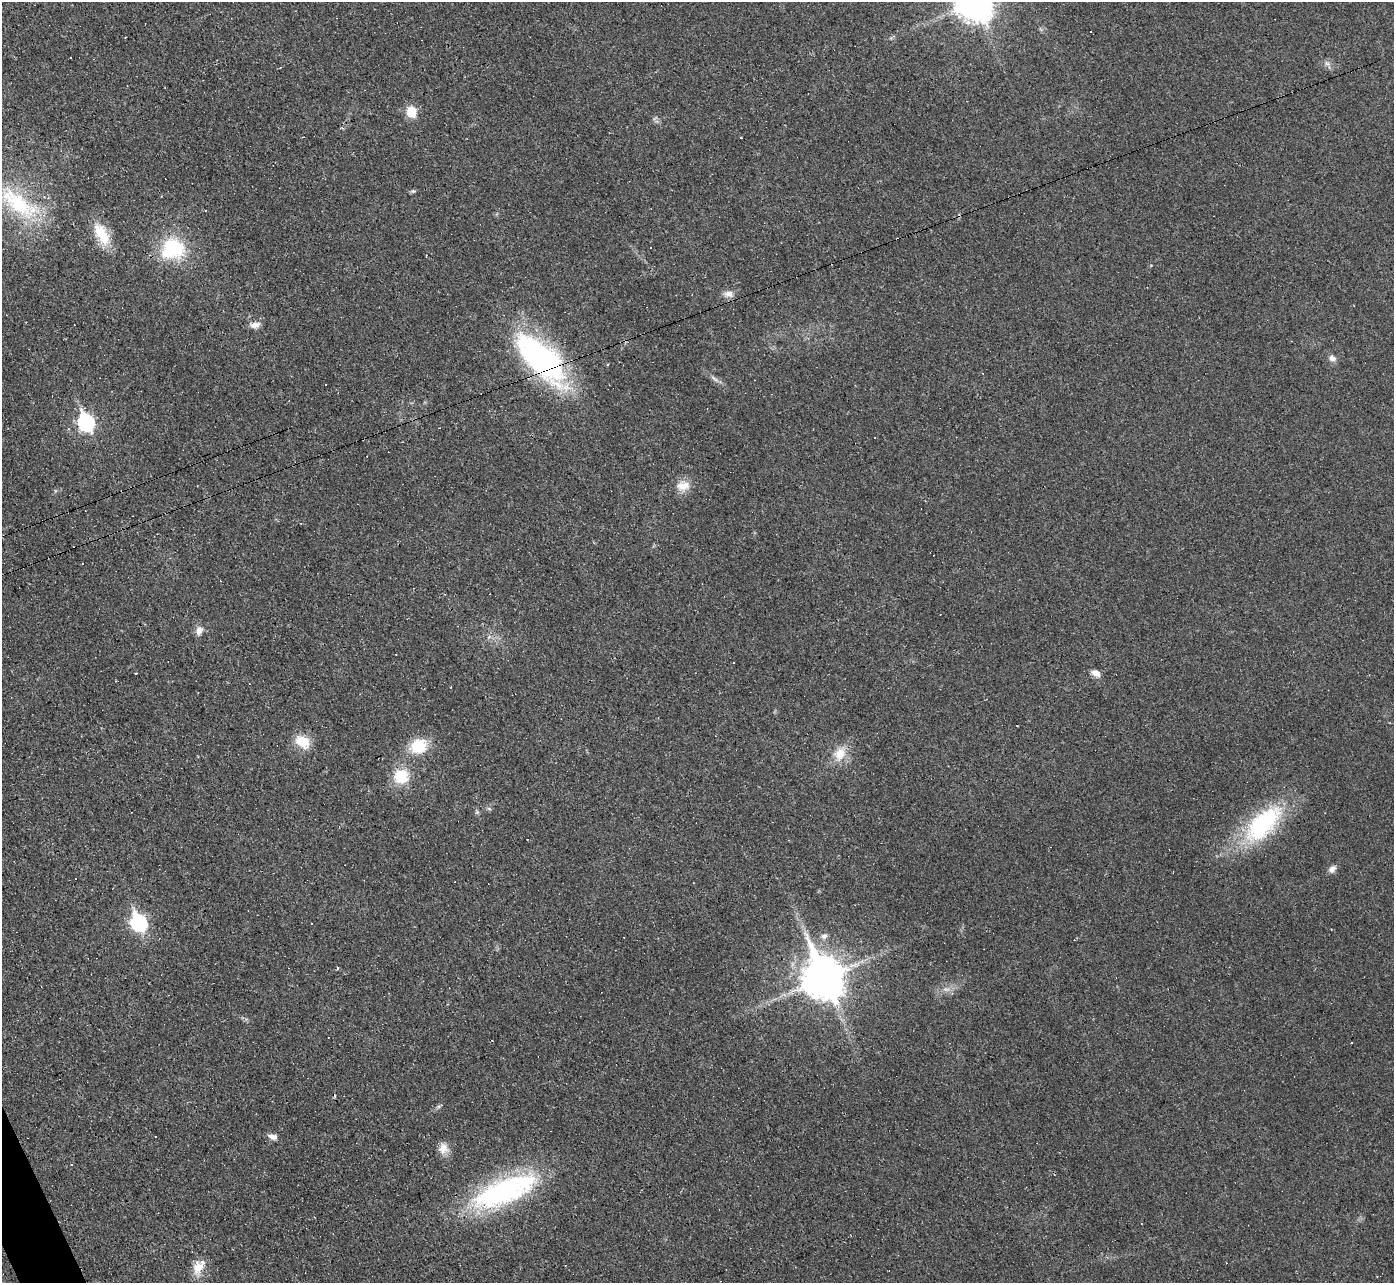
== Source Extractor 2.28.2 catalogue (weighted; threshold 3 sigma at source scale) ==
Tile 7 of 4 x 4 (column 3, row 2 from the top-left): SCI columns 2783-4174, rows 2712-3992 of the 5565 x 5552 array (HDU 1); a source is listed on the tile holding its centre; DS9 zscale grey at full resolution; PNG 1396 x 1285 px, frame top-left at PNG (2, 2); no overlay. Shown black and unused: <1% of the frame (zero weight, under 3 of 4 exposures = <1% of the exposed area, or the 3 px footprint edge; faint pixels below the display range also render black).
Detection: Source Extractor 2.28.2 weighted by HDU 2 'WHT'; one run over the whole footprint, this tile lists its part. Background 0.0568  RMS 0.005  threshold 0.0223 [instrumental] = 3 sigma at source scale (4.5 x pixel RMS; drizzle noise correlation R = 1.50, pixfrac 1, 0.05/0.05 arcsec/px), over >= 5 px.
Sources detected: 65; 1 inside a brighter object's white glare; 23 cosmic-ray / hot-pixel residue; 1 long thin detection or spike segment (spike, bleed or trail) — not listed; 1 inside a brighter listed object's ellipse — not listed separately; the other 39 listed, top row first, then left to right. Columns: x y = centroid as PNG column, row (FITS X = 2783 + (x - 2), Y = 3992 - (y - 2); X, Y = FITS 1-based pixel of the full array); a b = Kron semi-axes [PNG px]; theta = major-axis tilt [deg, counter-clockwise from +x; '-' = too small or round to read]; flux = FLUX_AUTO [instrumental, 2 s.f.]
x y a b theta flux
974 2 14 11 -65 1100
125 37 3 2 - 0.61
1327 63 9 6 -29 1.8
411 112 12 10 -70 9.1
413 191 7 5 0 0.96
18 203 71 26 -37 50
205 210 3 3 - 0.5
102 234 32 14 -61 13
174 248 26 21 -42 31
729 294 14 9 -11 3.3
255 325 14 8 8 3.1
541 358 63 29 -45 110
1332 358 10 8 -25 2.3
714 379 14 4 -35 2
86 422 9 7 -63 120
683 486 19 13 6 6.7
199 630 11 8 77 3.2
489 637 6 4 46 1
396 654 2 2 - 0.34
1096 673 12 7 -24 3.2
136 674 3 2 - 0.7
303 742 17 12 -32 12
418 746 15 12 18 20
840 754 20 15 64 9.4
401 776 16 16 - 15
489 809 7 4 -19 0.79
477 812 6 5 - 0.86
1263 824 58 27 45 57
789 840 3 2 - 0.48
1332 869 10 7 48 2.6
138 922 9 7 -62 100
312 923 3 2 - 0.64
824 936 10 8 24 2.4
338 968 3 3 - 1.2
823 978 15 12 -66 1700
272 1136 11 7 -15 2.7
443 1148 16 11 -83 5
504 1191 76 27 22 95
199 1267 21 12 52 7.5
Overlapping masked pixels (flux is a lower limit): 2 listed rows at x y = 18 203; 541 358
Isophote crosses this tile's border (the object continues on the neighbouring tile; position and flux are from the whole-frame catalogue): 1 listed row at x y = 974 2